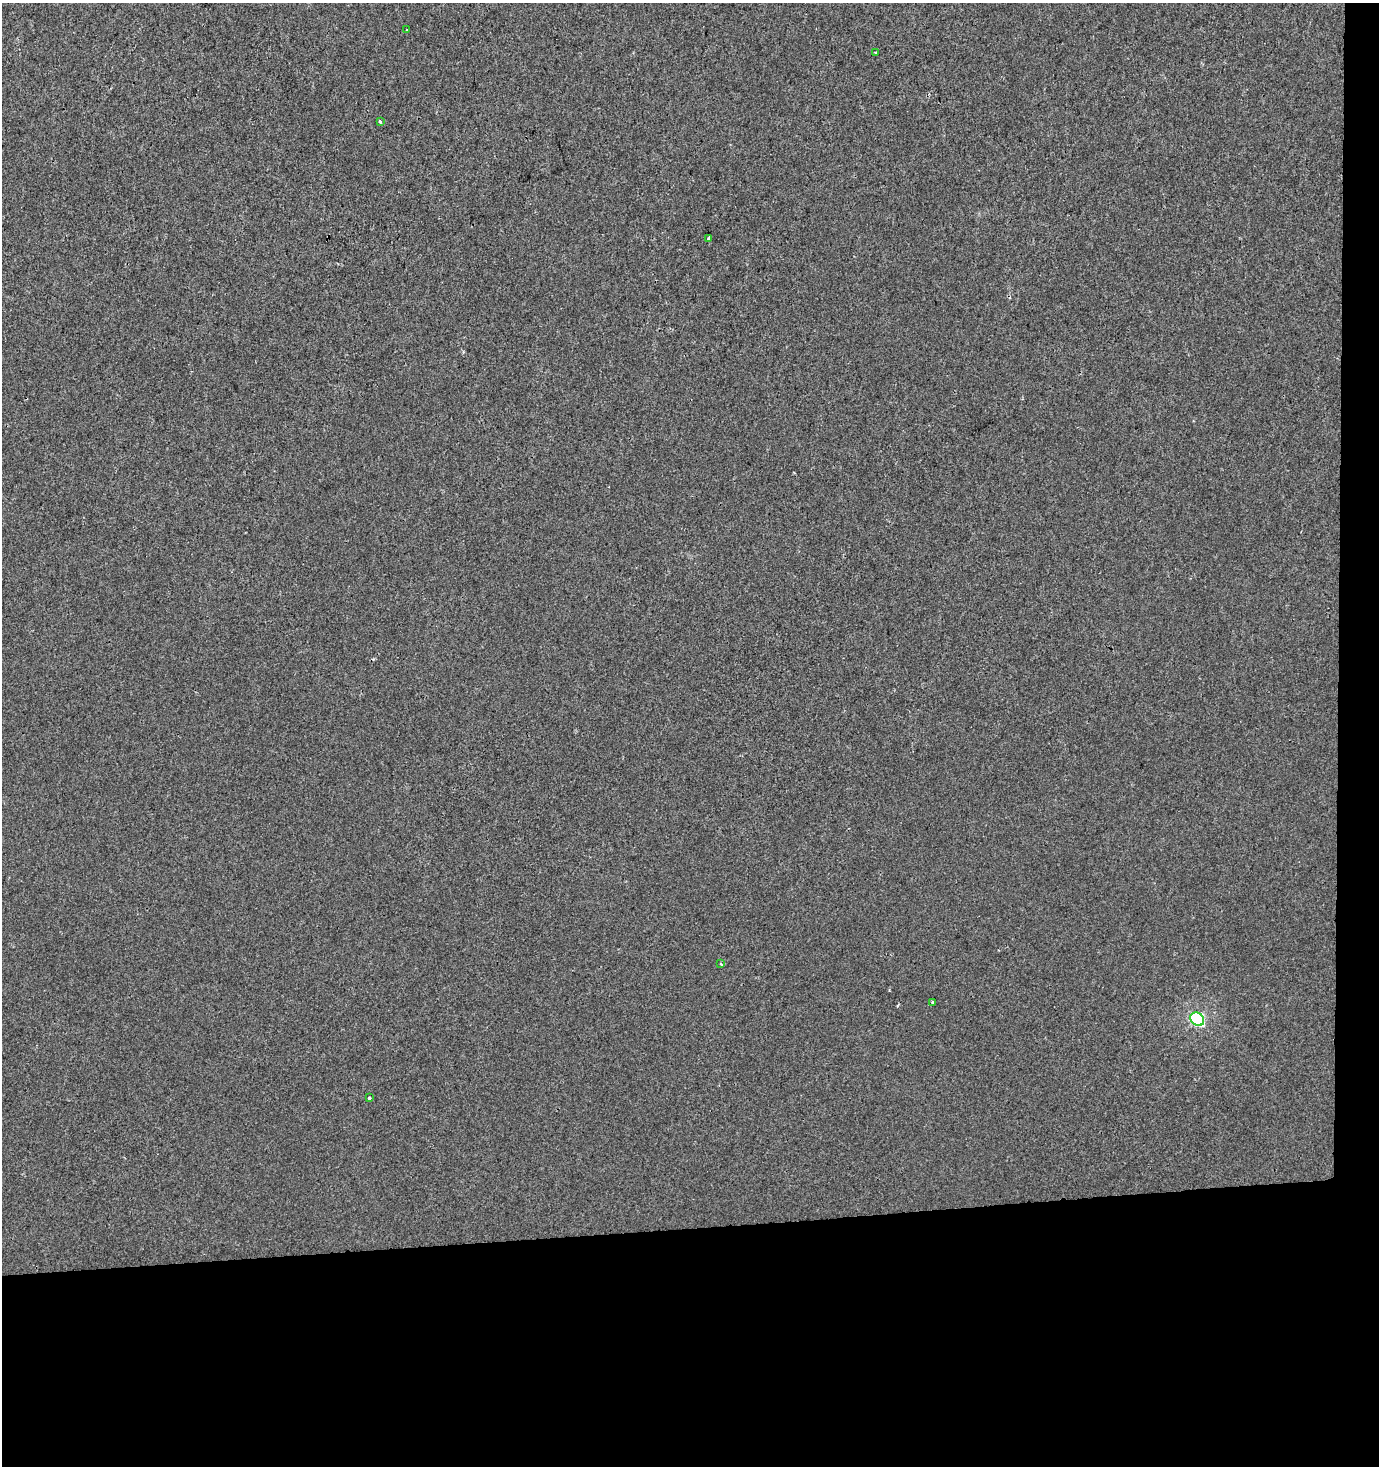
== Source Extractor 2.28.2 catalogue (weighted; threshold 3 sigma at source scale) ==
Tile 9 of 3 x 3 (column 3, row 3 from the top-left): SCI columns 2755-4131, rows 1-1464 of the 4131 x 4392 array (HDU 1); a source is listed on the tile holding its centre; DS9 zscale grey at full resolution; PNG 1381 x 1468 px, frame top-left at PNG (2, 3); each listed source drawn as its Kron ellipse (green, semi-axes under 4 px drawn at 4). Shown black and unused: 19% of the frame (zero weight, under 2 of 3 exposures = <1% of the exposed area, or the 3 px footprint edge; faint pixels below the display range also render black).
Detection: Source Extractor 2.28.2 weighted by HDU 2 'WHT'; one run over the whole footprint, this tile lists its part. Background 7.20e-04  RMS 0.0053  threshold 0.0239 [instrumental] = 3 sigma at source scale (4.5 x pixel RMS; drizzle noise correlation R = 1.50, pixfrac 1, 0.0396/0.0396 arcsec/px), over >= 5 px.
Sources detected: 8; all 8 listed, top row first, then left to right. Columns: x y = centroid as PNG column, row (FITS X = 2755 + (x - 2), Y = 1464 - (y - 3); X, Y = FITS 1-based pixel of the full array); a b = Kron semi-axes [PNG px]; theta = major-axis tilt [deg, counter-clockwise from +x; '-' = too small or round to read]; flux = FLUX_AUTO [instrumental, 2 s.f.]
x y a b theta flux
406 30 3 2 - 0.48
875 53 3 3 - 1.4
380 122 3 3 - 2.1
709 238 3 3 - 0.96
721 964 3 2 - 0.87
933 1002 3 3 - 1.6
1197 1019 7 6 - 85
369 1098 3 3 - 1.1